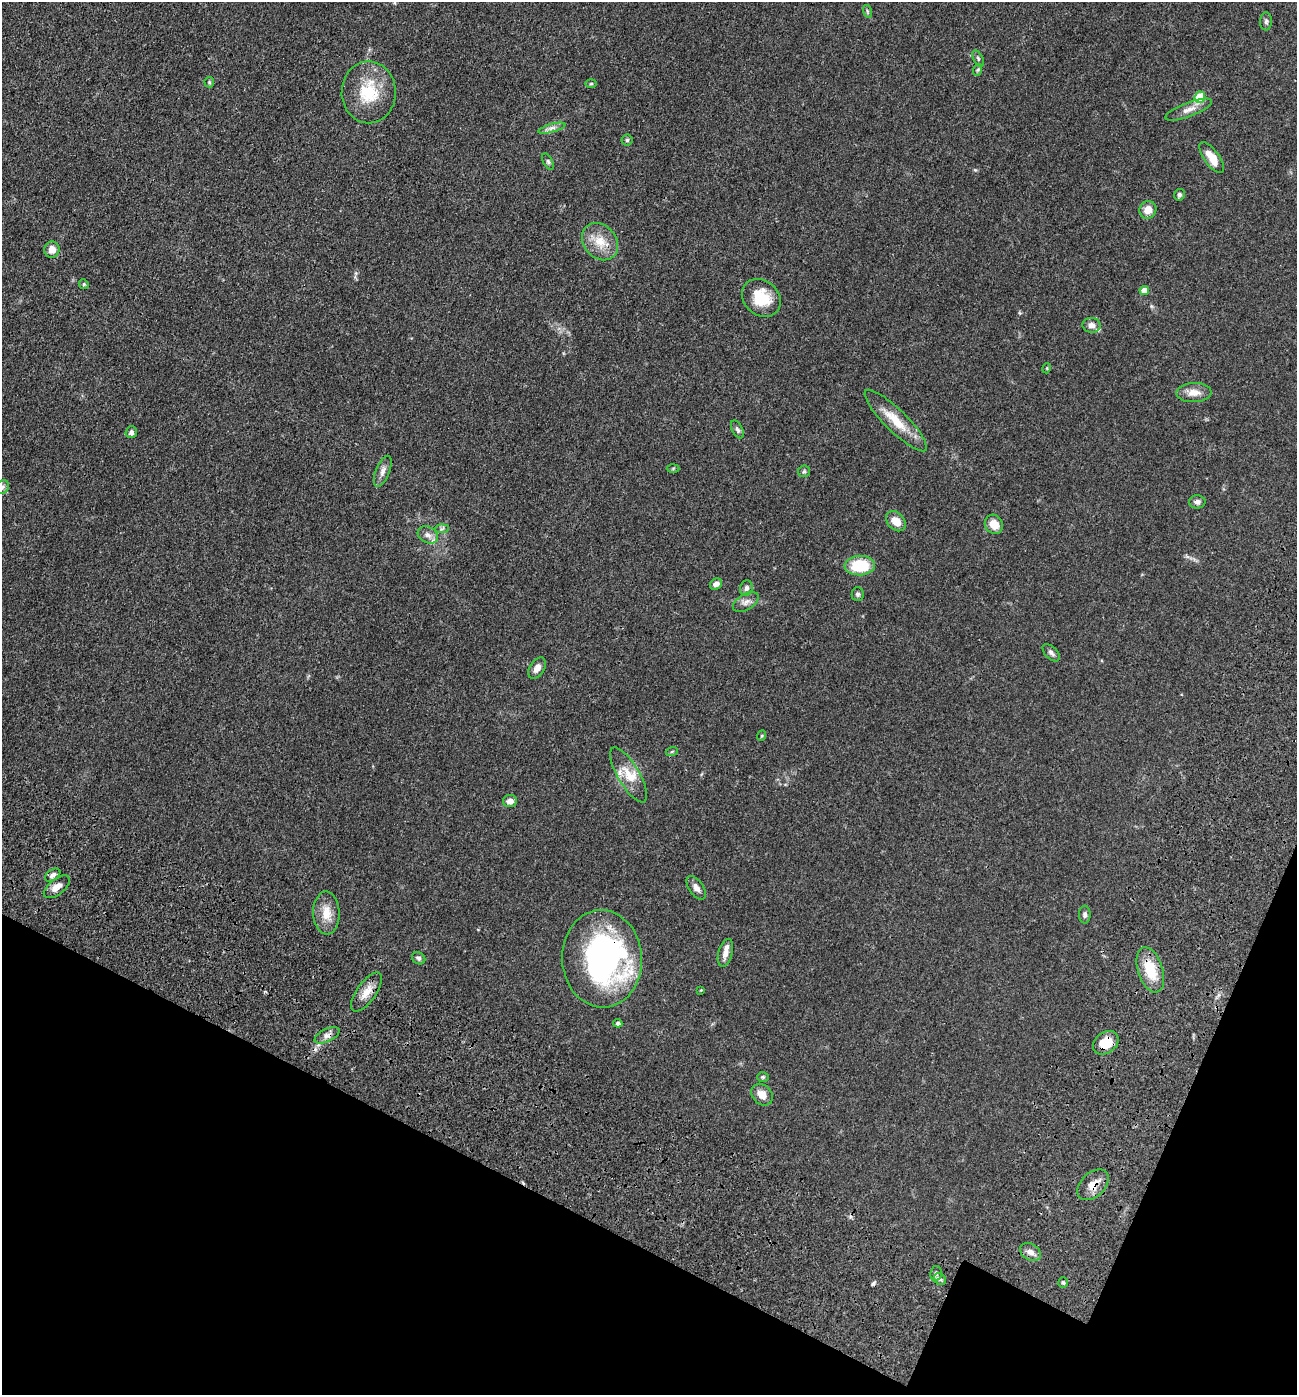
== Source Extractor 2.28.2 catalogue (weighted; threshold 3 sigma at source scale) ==
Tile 15 of 4 x 4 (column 3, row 4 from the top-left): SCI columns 2916-4210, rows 127-1519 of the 5967 x 5890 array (HDU 1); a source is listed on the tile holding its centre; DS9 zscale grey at full resolution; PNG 1299 x 1397 px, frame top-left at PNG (2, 2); each listed source drawn as its Kron ellipse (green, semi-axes under 4 px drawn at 4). Shown black and unused: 17% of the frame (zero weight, under 3 of 4 exposures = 11% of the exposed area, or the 3 px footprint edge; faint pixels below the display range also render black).
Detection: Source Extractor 2.28.2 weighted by HDU 2 'WHT'; one run over the whole footprint, this tile lists its part. Background 0.0618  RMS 0.0045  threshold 0.0201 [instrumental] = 3 sigma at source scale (4.5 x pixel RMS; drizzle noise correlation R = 1.50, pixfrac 1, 0.05/0.05 arcsec/px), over >= 5 px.
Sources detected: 74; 1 inside a brighter object's white glare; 2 cosmic-ray / hot-pixel residue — neither listed nor drawn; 4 inside a brighter listed object's ellipse — not listed separately; the other 67 listed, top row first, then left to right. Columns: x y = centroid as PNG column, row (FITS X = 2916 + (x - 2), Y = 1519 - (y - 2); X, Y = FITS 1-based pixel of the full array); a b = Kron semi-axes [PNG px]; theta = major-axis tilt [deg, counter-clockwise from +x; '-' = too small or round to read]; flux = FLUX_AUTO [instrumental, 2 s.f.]
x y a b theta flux
867 11 6 4 -72 0.62
1266 21 9 6 89 1.1
978 58 8 4 -64 0.82
977 70 6 4 70 0.6
209 82 5 5 - 0.53
591 84 6 4 1 0.55
369 92 31 27 90 19
1200 97 6 5 - 16
1189 110 24 7 21 3.6
552 128 14 4 16 1.9
627 140 5 5 - 0.71
1212 158 18 7 -55 6.5
548 162 9 4 -63 0.94
1179 195 6 5 - 1
1148 210 9 8 - 4.5
600 242 20 16 -49 8.2
52 250 8 7 - 3.6
84 284 5 4 - 0.58
1144 290 5 4 - 3.9
761 298 21 17 -41 13
1091 325 9 7 -4 2.2
1047 368 5 3 - 0.35
1194 393 17 9 2 4.3
896 421 42 11 -45 11
737 429 10 5 -63 1.1
131 432 6 6 - 1.4
673 468 6 4 2 0.62
383 471 16 7 68 2.5
804 471 6 5 - 0.71
2 487 7 6 - 1.2
1197 502 8 6 1 1.6
896 521 11 8 -47 4.8
994 524 10 8 -56 5.1
442 529 7 4 3 0.89
428 535 11 8 -28 2.2
860 566 15 10 2 17
716 584 6 5 - 1.8
746 588 8 6 74 1.2
858 594 7 6 - 1.1
746 602 14 8 31 2.4
1051 653 10 6 -46 1.3
537 668 12 7 57 3
761 736 5 3 - 0.45
672 751 6 3 20 0.5
629 775 31 10 -59 8.1
510 801 7 6 - 2.6
53 875 8 5 34 1.4
57 887 15 8 38 3.3
696 888 13 7 -55 2.3
326 913 21 13 -88 7
1085 915 9 5 90 1.2
725 953 14 7 74 3.1
419 958 7 5 -34 1.1
602 959 48 40 -86 100
1150 970 23 12 -71 12
701 990 4 4 - 0.35
366 992 23 9 54 5
618 1023 4 4 - 1.2
327 1035 13 6 26 2.1
1106 1043 14 10 36 7.8
763 1077 6 5 - 0.66
762 1095 12 9 -46 4.1
1093 1185 18 12 43 5.7
1030 1252 11 8 -29 2.4
936 1273 7 5 78 1
940 1279 6 5 - 0.89
1063 1282 5 4 - 0.64
Overlapping masked pixels (flux is a lower limit): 5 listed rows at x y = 602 959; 1150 970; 327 1035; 1106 1043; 1093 1185
Isophote crosses this tile's border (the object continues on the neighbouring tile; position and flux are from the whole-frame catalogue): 1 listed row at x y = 2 487